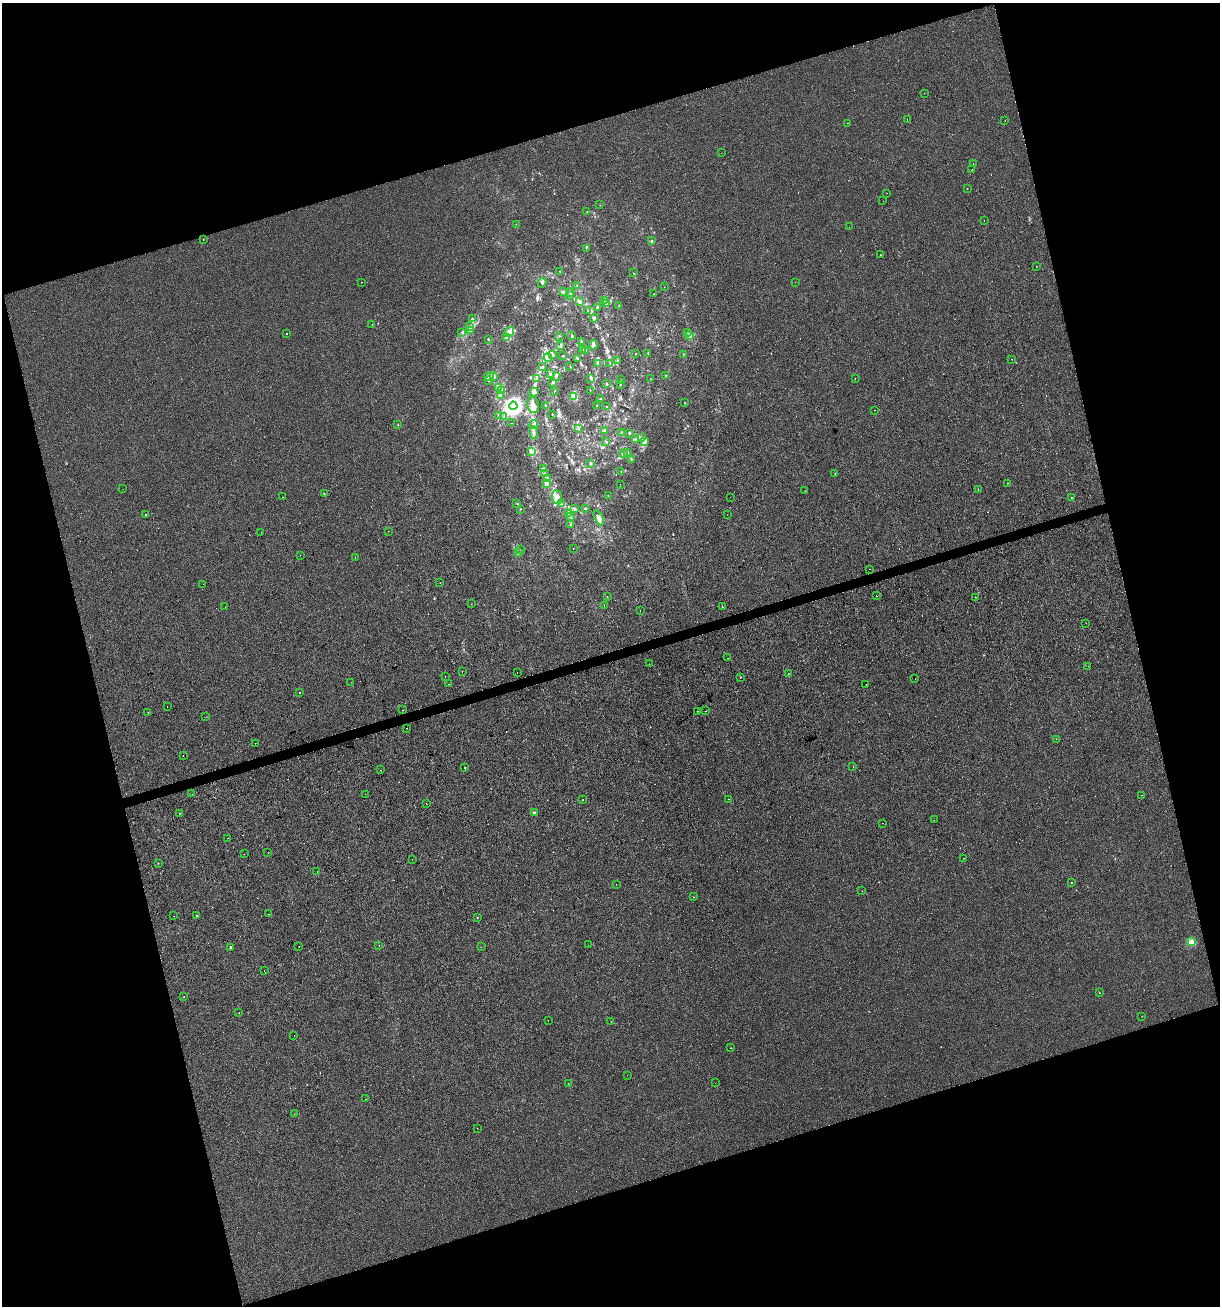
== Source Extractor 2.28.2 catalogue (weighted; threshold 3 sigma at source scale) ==
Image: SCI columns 51-4921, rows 1-5216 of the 5022 x 5216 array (HDU 1 of 3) = the unmasked area's bounding box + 8 px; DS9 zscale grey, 4 x 4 block average (1 PNG px = mean of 4 x 4 image px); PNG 1222 x 1308 px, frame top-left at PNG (2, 3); each listed source drawn as its Kron ellipse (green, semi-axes under 4 px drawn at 4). Shown black and unused: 34% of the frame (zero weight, under 2 of 3 exposures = <1% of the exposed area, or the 3 px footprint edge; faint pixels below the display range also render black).
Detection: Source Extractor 2.28.2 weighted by HDU 2 'WHT'. Background 5.62e-04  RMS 0.0042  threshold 0.0189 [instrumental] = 3 sigma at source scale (4.5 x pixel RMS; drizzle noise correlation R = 1.50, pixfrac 1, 0.0396/0.0396 arcsec/px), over >= 5 px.
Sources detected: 262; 1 too faint to see at this stretch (4 x 4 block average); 12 cosmic-ray / hot-pixel residue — neither listed nor drawn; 6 coinciding with a brighter row at this scale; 6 inside a brighter listed object's ellipse — not listed separately; the other 237 listed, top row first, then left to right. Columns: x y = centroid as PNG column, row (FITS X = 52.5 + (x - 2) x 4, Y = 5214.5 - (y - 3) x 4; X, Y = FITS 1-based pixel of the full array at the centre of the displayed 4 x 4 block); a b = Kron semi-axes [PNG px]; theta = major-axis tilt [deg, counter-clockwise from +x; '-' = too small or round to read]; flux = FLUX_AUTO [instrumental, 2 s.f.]
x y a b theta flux
924 93 2 2 - 1.5
907 120 2 2 - 0.93
1005 121 2 2 - 0.36
848 123 2 2 - 1.7
721 153 2 2 - 0.39
973 164 2 2 - 0.61
972 170 2 2 - 0.73
967 189 2 2 - 3.8
887 193 2 2 - 0.4
883 201 2 2 - 0.71
600 205 2 2 - 0.51
587 212 2 2 - 0.77
984 220 2 2 - 0.58
516 224 2 2 - 0.43
849 227 2 2 - 0.33
203 240 2 2 - 0.45
652 241 3 2 - 1.6
586 248 3 2 - 1.7
880 255 2 2 - 1.1
1036 266 2 2 - 0.49
560 271 2 2 - 0.84
633 273 2 2 - 0.68
362 282 2 2 - 1.6
795 282 2 2 - 0.44
542 283 5 2 - 4.4
577 285 3 2 - 1.6
664 287 2 2 - 0.44
563 292 4 2 - 3.3
570 292 3 2 - 2
654 294 2 2 - 1.2
569 295 2 2 - 0.82
604 301 3 2 - 3.4
580 302 4 2 - 4.9
606 303 2 2 - 1.3
619 306 2 2 - 0.48
598 308 3 2 - 3.2
587 311 2 2 - 1.6
472 318 2 2 - 0.81
594 318 4 3 - 4.3
372 324 2 2 - 0.4
470 326 2 2 - 2.7
470 331 2 2 - 1.5
462 332 2 2 - 1.7
509 332 5 3 - 8.3
687 333 2 2 - 1.3
286 334 2 2 - 2.3
559 336 2 2 - 0.77
572 336 2 2 - 2.6
690 336 2 2 - 1.8
507 338 3 2 - 3.5
488 339 2 2 - 1.7
582 342 3 2 - 3.6
593 345 5 2 - 8.2
560 346 2 2 - 2.7
583 350 2 2 - 1.6
586 351 3 2 - 2.8
648 353 2 2 - 1.1
552 354 2 2 - 5
635 354 2 2 - 0.77
683 355 2 2 - 0.75
562 356 2 2 - 0.62
548 358 4 3 - 9.4
578 358 2 2 - 1
1011 359 2 2 - 2.5
617 360 2 2 - 0.89
597 363 3 2 - 2.4
610 363 2 2 - 1.6
570 366 2 2 - 0.59
542 367 3 2 - 4.2
550 374 3 2 - 2.9
494 376 3 2 - 2.3
556 376 2 2 - 1.2
666 376 2 2 - 1.1
489 377 5 2 - 4.4
537 379 3 2 - 4.6
591 379 2 2 - 1.3
621 379 2 2 - 0.78
651 379 2 2 - 0.78
855 379 2 2 - 0.94
488 380 2 2 - 2.2
552 382 2 2 - 1.1
606 383 2 2 - 1.5
620 384 2 2 - 0.75
498 387 3 2 - 1.8
501 390 3 2 - 3.6
590 390 2 2 - 0.86
555 391 2 2 - 0.71
534 392 4 3 - 5.1
501 396 3 3 - 4.2
573 396 2 2 - 31
601 399 3 2 - 2.2
684 403 2 2 - 0.7
533 405 8 6 -77 15
513 406 4 4 - 1300
546 406 2 2 - 0.93
596 406 2 2 - 0.79
607 406 2 2 - 0.7
874 410 2 2 - 1.4
552 414 2 2 - 1.4
499 416 3 2 - 1.3
504 417 2 2 - 1.9
512 423 2 2 - 0.4
534 424 4 3 - 6.6
398 425 2 2 - 0.59
578 428 3 2 - 1.8
605 431 2 2 - 2.7
534 432 6 2 -86 4.7
622 432 2 2 - 0.77
629 433 2 2 - 2.1
641 437 3 2 - 1.4
635 439 2 2 - 0.99
606 441 2 2 - 0.8
644 441 3 3 - 7.1
531 452 3 2 - 2.7
627 453 2 2 - 2.1
624 454 3 2 - 2.2
631 459 2 2 - 0.84
590 463 3 2 - 2.3
544 468 4 2 - 2.3
621 472 2 2 - 0.68
545 474 3 2 - 3.2
835 474 2 2 - 0.6
547 479 4 2 - 2.8
546 483 3 2 - 3.3
1007 483 2 2 - 1.8
620 484 2 2 - 1.6
123 489 2 2 - 0.33
978 490 2 2 - 0.67
805 491 2 2 - 0.8
324 494 2 2 - 0.73
608 496 2 2 - 0.83
283 497 2 2 - 0.42
557 497 7 5 -83 12
730 497 2 2 - 0.81
1072 498 2 2 - 1.3
517 504 2 2 - 0.76
562 504 2 2 - 1.4
574 508 2 2 - 1.5
585 508 2 2 - 2.1
520 509 2 2 - 0.9
145 514 2 2 - 2.3
568 514 3 2 - 2.9
727 515 2 2 - 1.2
570 516 2 2 - 1.1
599 518 8 3 -63 9.9
570 525 2 2 - 0.95
389 531 2 2 - 5.4
261 532 2 2 - 2.3
573 548 2 2 - 0.85
520 549 2 2 - 0.8
518 553 3 2 - 1.7
300 555 2 2 - 0.54
355 557 2 2 - 14
869 569 2 2 - 0.78
440 582 2 2 - 0.34
203 584 2 2 - 1.5
607 596 2 2 - 1.1
876 596 2 2 - 3.8
976 597 2 2 - 0.93
471 604 2 2 - 0.58
604 606 2 2 - 0.85
225 607 2 2 - 0.77
722 607 2 2 - 0.91
640 610 2 2 - 1.8
1086 623 2 2 - 0.6
728 658 2 2 - 0.7
649 664 2 2 - 0.54
1088 666 2 2 - 2.5
462 671 2 2 - 0.42
517 673 2 2 - 0.63
788 673 2 2 - 1
445 676 2 2 - 0.56
740 677 2 2 - 3.4
915 679 2 2 - 0.52
351 682 2 2 - 0.74
449 684 2 2 - 0.59
866 685 2 2 - 1.5
299 693 2 2 - 1
167 706 2 2 - 5.4
403 710 2 2 - 1.9
698 711 2 2 - 8.2
705 711 2 2 - 1.7
148 712 2 2 - 1.4
206 717 2 2 - 0.44
406 728 2 2 - 4.5
1056 739 2 2 - 0.65
255 743 2 2 - 0.55
183 755 2 2 - 0.54
853 766 2 2 - 0.59
465 768 2 2 - 3.2
381 770 2 2 - 0.83
192 794 2 2 - 0.41
365 794 2 2 - 0.53
1142 795 2 2 - 1
729 799 2 2 - 1.4
582 800 2 2 - 1.3
426 803 2 2 - 0.87
534 813 2 2 - 14
179 814 2 2 - 2
934 820 2 2 - 0.55
883 823 2 2 - 0.51
228 838 2 2 - 2.1
268 853 2 2 - 3.1
244 854 2 2 - 1.3
964 858 2 2 - 0.72
412 860 2 2 - 0.57
158 863 2 2 - 0.5
317 871 2 2 - 0.69
1071 882 2 2 - 1.1
616 884 2 2 - 1.9
862 891 2 2 - 0.54
693 897 2 2 - 0.88
269 914 2 2 - 1.1
174 916 2 2 - 0.67
196 916 2 2 - 1.2
477 917 2 2 - 2
1191 942 2 2 - 62
379 945 2 2 - 0.66
588 945 2 2 - 3
299 946 2 2 - 1.4
230 947 2 2 - 6
481 947 2 2 - 0.46
264 970 2 2 - 0.54
1099 993 2 2 - 1.2
184 997 2 2 - 2.1
239 1012 2 2 - 1.1
1142 1016 2 2 - 0.5
548 1020 2 2 - 0.36
611 1021 2 2 - 1.7
294 1035 2 2 - 0.41
731 1048 2 2 - 0.7
627 1075 2 2 - 0.81
715 1083 2 2 - 0.35
568 1084 2 2 - 0.35
365 1099 2 2 - 3
294 1114 2 2 - 0.58
477 1128 2 2 - 0.72
Diffuse or blended objects may show on this block-average render without a row.